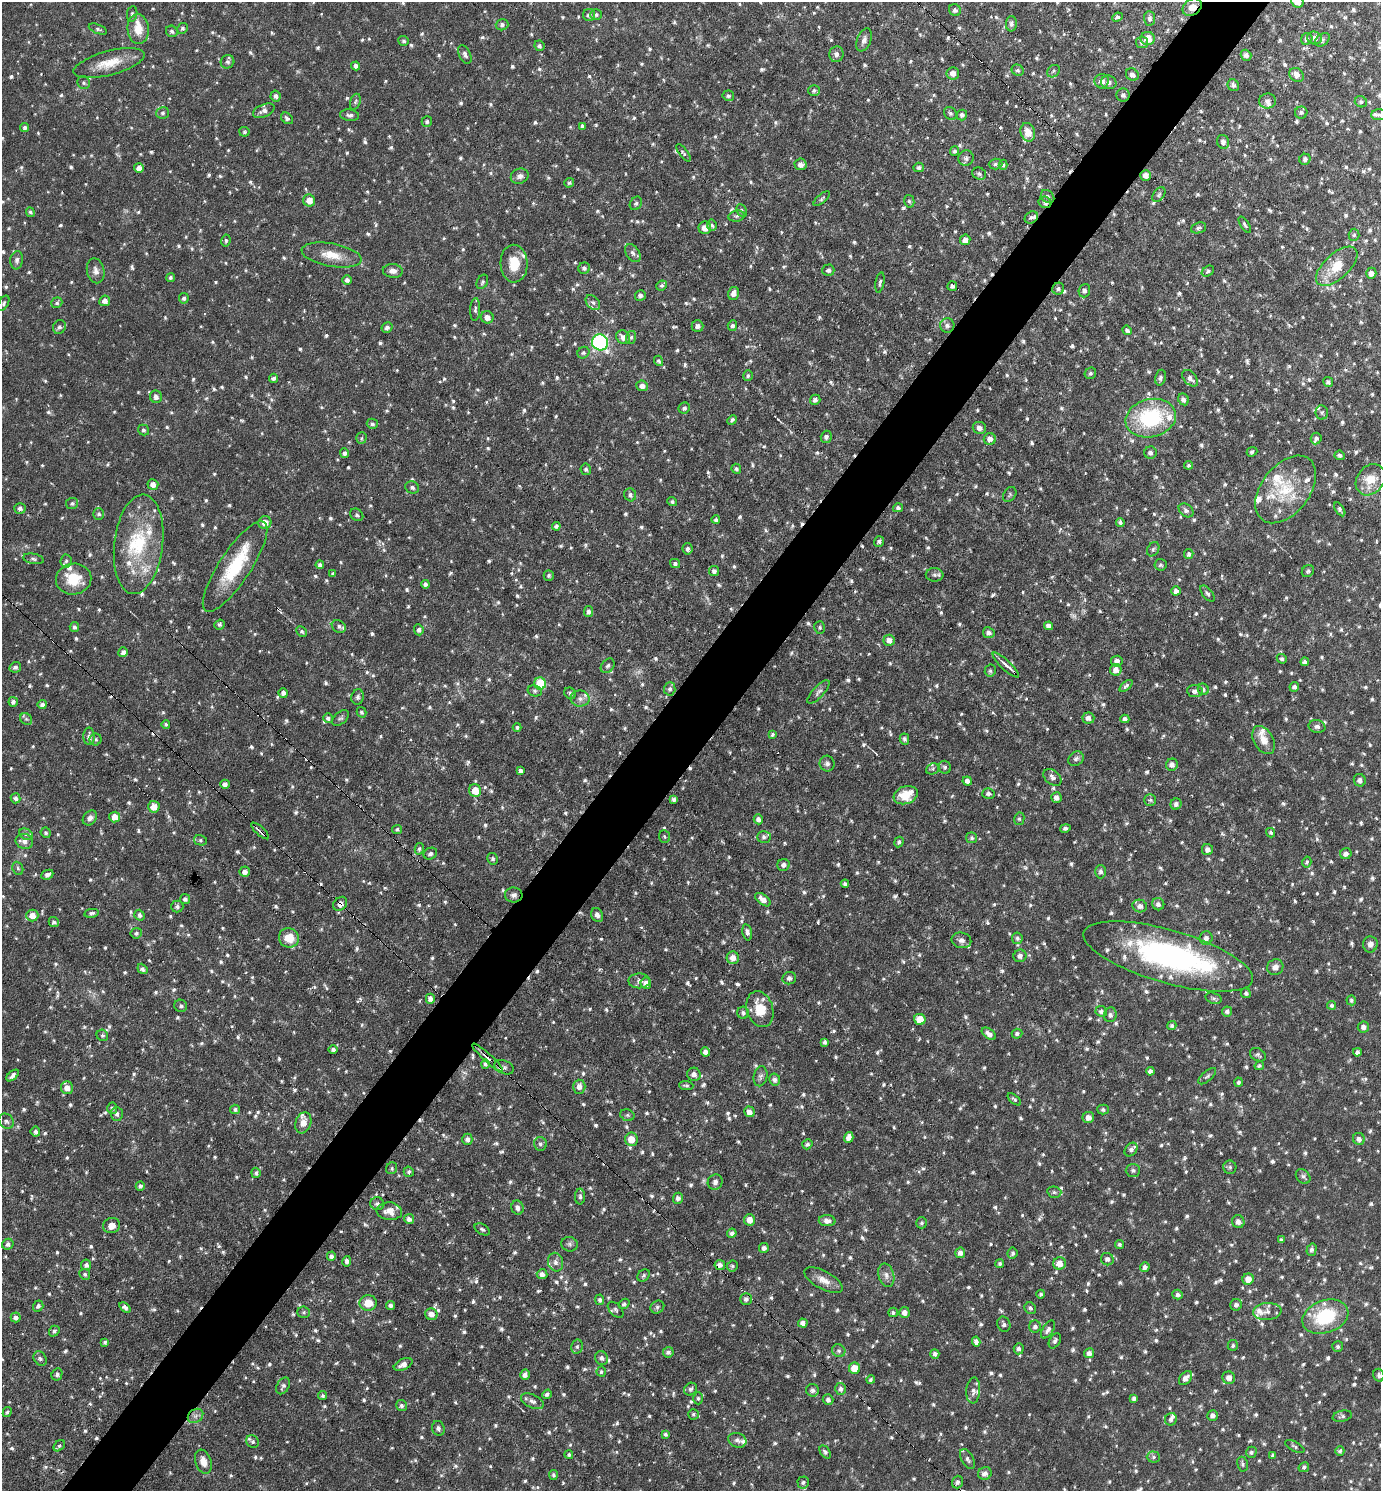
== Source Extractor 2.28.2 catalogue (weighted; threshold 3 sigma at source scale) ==
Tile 7 of 4 x 4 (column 3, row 2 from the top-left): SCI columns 2910-4288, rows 2979-4467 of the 5960 x 5956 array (HDU 1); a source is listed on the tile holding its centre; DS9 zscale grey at full resolution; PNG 1383 x 1493 px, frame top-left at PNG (2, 2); each listed source drawn as its Kron ellipse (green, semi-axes under 4 px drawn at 4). Shown black and unused: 5% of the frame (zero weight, under 3 of 6 exposures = <1% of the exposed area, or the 3 px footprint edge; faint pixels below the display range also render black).
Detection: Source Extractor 2.28.2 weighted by HDU 2 'WHT'; one run over the whole footprint, this tile lists its part. Background 0.0509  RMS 0.007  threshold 0.0288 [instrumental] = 3 sigma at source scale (4.09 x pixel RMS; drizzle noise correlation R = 1.36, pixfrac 0.8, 0.05/0.05 arcsec/px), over >= 5 px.
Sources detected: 1549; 1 too faint to see at this stretch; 1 inside a brighter object's white glare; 16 cosmic-ray / hot-pixel residue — neither listed nor drawn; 49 inside a brighter listed object's ellipse — not listed separately; of the other 1482, all 500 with FLUX_AUTO >= 1.24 (the completeness limit of this list) listed and drawn (982 fainter detections not listed), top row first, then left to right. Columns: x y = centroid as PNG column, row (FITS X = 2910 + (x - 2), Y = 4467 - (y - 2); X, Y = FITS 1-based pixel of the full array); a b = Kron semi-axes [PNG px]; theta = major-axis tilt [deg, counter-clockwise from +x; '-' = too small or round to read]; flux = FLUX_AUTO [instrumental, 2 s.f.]
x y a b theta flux
1297 2 6 5 - 4.4
1192 7 10 7 34 7
955 10 6 5 - 1.8
132 14 8 5 80 1.4
596 14 6 5 - 1.3
589 15 6 6 - 2.3
1117 17 5 4 - 1.5
1150 18 7 5 -86 1.9
1011 24 8 5 88 2
502 25 6 5 - 1.9
182 28 6 5 - 1.3
98 29 9 4 -22 1.5
138 29 15 10 -85 10
172 31 6 5 - 1.5
1148 38 7 6 - 11
1315 38 7 6 - 3
1307 39 6 5 - 2.3
864 40 12 7 68 3
1322 40 8 5 37 2
404 41 5 5 - 1.4
1142 42 6 5 - 1.8
539 46 5 5 - 1.6
836 54 8 7 - 2.8
465 55 10 5 -65 2
1246 55 6 5 - 1.8
227 62 7 6 - 1.9
109 63 37 12 15 15
356 66 4 4 - 2.1
1018 70 6 5 - 1.4
1054 71 7 5 40 1.5
953 73 6 6 - 4.4
1132 75 7 6 - 2.8
1296 75 7 6 - 3.8
1102 81 7 7 - 4.4
1109 82 8 6 -14 2.3
84 83 7 6 - 1.7
1233 85 6 5 - 2.1
814 90 6 5 - 1.4
1123 95 6 6 - 2.1
276 96 5 5 - 2.2
728 96 6 5 - 1.4
1268 101 8 7 - 2.2
355 102 8 5 71 1.3
1361 102 6 5 - 1.5
264 111 11 6 23 2.9
163 113 6 5 - 1.5
950 113 7 6 - 1.8
1301 113 6 6 - 1.5
350 115 9 5 -7 2
962 115 5 5 - 2
1379 115 8 5 1 1.7
287 118 7 5 -40 1.7
427 122 5 5 - 1.4
583 126 4 3 - 1.5
25 127 4 4 - 1.7
244 132 5 4 - 1.3
1028 132 9 7 -74 7.1
1223 142 7 6 - 2.1
955 151 5 4 - 1.5
684 153 10 4 -53 1.3
966 158 8 7 - 2.1
1305 159 5 5 - 1.6
800 164 6 6 - 3.7
995 164 7 5 1 1.6
1003 165 5 4 - 1.3
919 167 5 4 - 1.7
139 168 5 5 - 3.5
979 174 7 6 - 1.7
1146 175 5 5 - 4
520 176 9 7 23 2.9
569 183 5 4 - 1.3
1159 195 8 5 51 1.4
1048 196 7 5 -44 1.9
822 199 10 4 41 1.3
309 200 6 6 - 6.5
909 201 6 5 - 1.4
1045 202 6 5 - 1.8
636 203 7 5 55 1.5
742 211 7 5 -62 1.6
30 212 5 4 - 1.3
737 216 8 5 9 1.5
1031 217 7 5 36 1.5
712 225 5 5 - 1.3
1245 225 9 4 -56 1.5
705 228 6 6 - 5.3
1198 228 8 5 20 1.7
1354 235 6 5 - 1.3
226 240 6 4 79 1.3
965 240 5 5 - 4.4
633 253 10 6 -55 2.5
332 255 30 11 -10 13
17 260 9 6 82 2.3
514 264 19 13 -87 13
1337 266 26 12 42 16
584 268 6 5 - 1.8
828 270 6 6 - 1.8
96 271 12 8 -78 3.8
393 271 10 7 -5 3.6
1208 271 6 5 - 1.4
1371 273 5 5 - 2.9
171 278 4 4 - 1.3
347 280 5 5 - 2.5
482 282 7 5 62 1.3
880 282 10 4 80 1.4
661 285 5 4 - 1.7
952 286 5 5 - 1.6
1058 289 6 6 - 1.9
1084 291 7 5 70 2.3
733 293 6 5 - 3.5
640 295 5 5 - 2
184 298 5 5 - 1.4
105 301 5 5 - 3.4
593 302 8 6 -47 1.9
4 303 8 5 60 1.4
57 303 6 5 - 1.5
475 309 11 5 87 1.8
487 317 6 6 - 4.1
947 325 7 7 - 2.6
697 326 6 5 - 2.6
732 326 5 5 - 1.8
59 327 7 6 - 1.9
387 327 6 5 - 2
1127 330 5 4 - 1.5
623 337 7 6 - 4.2
631 337 6 5 - 1.4
600 342 8 8 - 130
583 353 6 5 - 1.3
659 361 5 4 - 1.6
1090 373 6 5 - 1.6
748 376 5 5 - 1.4
273 378 5 4 - 2
1160 378 8 5 78 1.7
1190 378 9 6 -49 3.2
1328 382 5 5 - 1.9
642 386 6 5 - 3.8
156 397 6 6 - 2.5
1183 399 6 5 - 2.3
815 400 5 5 - 2
684 408 6 5 - 1.7
1322 412 7 6 - 1.4
1151 418 25 19 14 57
732 420 5 4 - 1.4
372 424 5 5 - 1.7
979 428 7 6 - 2.9
144 430 5 5 - 1.4
826 437 6 5 - 2.2
361 438 5 5 - 1.3
1316 438 6 5 - 1.8
990 439 6 6 - 3.7
1252 452 5 4 - 1.5
344 453 5 4 - 2
1150 453 6 6 - 2
1340 455 5 5 - 1.9
1189 465 4 4 - 1.3
586 469 6 5 - 1.5
736 469 5 4 - 1.5
1370 480 17 13 52 13
153 484 5 5 - 4.4
412 487 7 6 - 1.7
1286 489 38 24 52 30
1010 494 8 6 55 1.3
630 495 6 6 - 2.1
672 502 5 4 - 1.5
72 503 6 5 - 1.5
20 508 5 5 - 2.4
898 508 5 4 - 1.6
1340 509 8 4 -57 2
1186 510 8 6 -39 2
99 514 6 5 - 1.7
357 515 7 5 -39 1.4
716 520 4 4 - 1.3
1120 522 4 4 - 1.5
265 523 6 6 - 6.9
556 526 4 4 - 1.8
879 542 5 5 - 1.6
139 544 50 24 83 45
687 549 6 5 - 2.1
1153 549 7 5 58 1.5
1189 554 5 4 - 1.9
33 559 10 5 -11 1.8
66 561 6 5 - 1.5
675 564 5 4 - 1.9
320 565 4 4 - 1.9
1160 565 6 6 - 1.4
235 566 53 16 56 38
714 571 5 5 - 2.1
1308 571 6 5 - 1.3
333 574 4 3 - 1.3
549 575 5 5 - 1.4
935 575 9 6 -2 2
74 579 18 15 10 18
425 584 4 4 - 1.7
1176 591 4 4 - 2.8
1207 593 9 5 -50 1.6
589 611 5 4 - 2
220 625 5 5 - 1.3
339 626 7 6 - 2.2
1049 626 4 4 - 3.3
74 627 5 4 - 1.7
820 627 6 5 - 1.3
419 630 5 5 - 2.1
302 631 6 5 - 1.5
989 633 6 5 - 2.6
889 640 5 5 - 3.6
123 652 5 5 - 2.6
1282 659 5 4 - 1.3
1117 661 6 5 - 2.8
1305 662 4 4 - 2
1006 665 17 5 -43 3.7
608 666 8 6 49 1.6
15 667 6 5 - 2.1
1116 670 6 5 - 4.9
990 671 6 5 - 1.4
540 684 6 6 - 29
1126 686 8 4 41 1.5
1294 687 5 4 - 2
670 689 6 6 - 1.9
1203 689 6 5 - 1.4
535 691 7 5 -14 1.5
1195 691 8 6 -5 2
818 692 15 5 47 2.5
283 693 5 4 - 2.5
570 693 6 5 - 1.5
358 697 8 6 76 1.6
580 699 9 8 - 3.3
13 702 5 4 - 2.1
42 705 4 4 - 2.3
361 712 5 4 - 1.5
328 718 5 5 - 1.8
341 718 10 5 41 1.5
1088 718 6 5 - 3.2
26 719 6 5 - 1.4
1125 719 4 4 - 2.5
166 724 4 4 - 1.3
517 727 4 4 - 1.4
1317 727 8 6 -11 2.1
772 734 4 4 - 1.3
89 736 9 5 -90 2.5
96 739 6 6 - 1.3
904 739 5 4 - 1.7
1264 740 15 9 -60 7.4
1076 759 8 6 34 2
827 764 8 7 - 2.1
1172 765 6 6 - 2.9
945 767 6 6 - 1.4
933 769 7 5 22 1.3
520 771 4 4 - 1.9
1052 777 10 7 -40 2.6
1360 780 6 6 - 2.4
967 781 4 4 - 3
225 784 5 4 - 2.3
475 790 6 6 - 9.4
988 794 6 5 - 1.9
906 795 12 8 20 12
15 798 5 5 - 2.1
1056 798 5 5 - 2.9
674 799 4 4 - 1.6
1150 800 6 6 - 1.3
1176 804 6 5 - 2.6
154 807 6 6 - 7.1
115 817 5 5 - 7.9
90 818 8 6 49 3
758 819 5 4 - 2.5
1019 819 6 5 - 1.3
1065 828 5 4 - 1.5
397 829 5 4 - 1.3
260 831 11 3 -42 8.9
46 833 5 5 - 1.3
1271 833 5 4 - 1.2
26 834 7 5 -28 1.5
664 837 6 5 - 1.3
764 837 7 6 - 1.8
972 838 5 5 - 1.3
200 840 6 5 - 1.3
24 841 9 7 -14 3.4
899 842 5 4 - 1.6
419 849 5 4 - 1.3
1207 850 6 5 - 2.9
430 854 7 5 26 1.8
1346 854 6 5 - 2.9
493 859 6 5 - 1.5
1307 862 5 4 - 1.3
783 865 6 5 - 2.6
18 868 7 5 -68 1.3
245 872 5 5 - 3.4
1101 872 7 5 90 2.1
47 875 6 4 24 2.9
845 884 4 3 - 1.5
514 895 9 7 -8 2.9
185 899 5 5 - 1.8
763 900 9 5 -37 4.2
340 904 8 6 44 3.6
1158 904 6 6 - 2.5
1140 906 7 6 - 2.8
177 907 6 6 - 1.8
91 913 7 4 11 1.7
32 915 6 6 - 7
139 915 5 5 - 1.9
597 915 7 5 -64 2.4
54 922 5 5 - 1.6
747 932 8 4 -78 2.1
136 933 5 5 - 1.6
289 938 10 9 - 11
1017 938 6 5 - 1.7
1206 938 7 6 - 3.2
961 940 10 7 -12 2.9
1370 944 8 7 - 2.9
1020 956 6 6 - 2.6
1168 956 88 26 -16 160
733 958 6 6 - 5.6
1275 967 8 7 - 3.9
142 969 5 4 - 2
789 978 7 6 - 2.2
639 981 11 7 0 2.5
646 983 6 5 - 3.2
1246 993 5 4 - 1.6
1213 998 8 5 -17 1.5
430 999 5 4 - 3.3
1351 1000 5 5 - 1.5
1332 1005 4 4 - 1.3
181 1006 6 6 - 1.6
760 1009 18 13 -72 16
1101 1011 6 5 - 1.9
1227 1011 5 5 - 2.2
743 1013 6 6 - 2
1110 1015 7 6 - 2.2
920 1019 5 5 - 11
1172 1026 4 4 - 1.6
1363 1027 5 5 - 2.5
989 1034 8 4 -36 3.3
1017 1034 5 5 - 1.7
102 1035 6 5 - 1.3
825 1042 4 4 - 1.8
333 1050 4 4 - 1.7
705 1052 4 4 - 2.9
1357 1052 4 4 - 1.9
1258 1055 8 6 -29 1.6
487 1057 20 3 -42 3.4
485 1064 4 4 - 1.5
1259 1066 5 4 - 1.3
504 1067 10 6 -21 2.1
1150 1071 4 4 - 2.4
694 1074 7 6 - 2.6
13 1075 7 4 40 2.8
761 1076 10 7 79 2.1
1207 1076 11 5 41 1.5
775 1080 6 5 - 2.4
1239 1082 4 4 - 1.4
686 1085 7 4 -4 1.3
579 1087 7 6 - 4.1
67 1088 6 6 - 5.8
1014 1099 8 4 -41 1.3
112 1108 6 5 - 1.7
235 1109 5 5 - 1.7
1103 1109 5 5 - 1.5
749 1112 5 5 - 3.5
117 1114 7 6 - 2
627 1115 7 5 -16 1.4
1088 1118 6 5 - 3.9
6 1121 8 7 - 2
303 1123 11 7 71 5.2
35 1132 5 5 - 2.1
849 1137 5 4 - 3.4
467 1139 6 5 - 2.4
631 1139 6 6 - 9.4
1359 1139 6 6 - 2.5
540 1144 7 6 - 1.7
807 1144 5 4 - 1.6
1131 1150 7 5 51 2
1230 1167 6 6 - 1.4
392 1168 6 5 - 1.3
1133 1170 7 6 - 1.7
409 1172 5 5 - 1.3
256 1173 5 4 - 1.5
1303 1176 8 6 -46 1.8
715 1182 8 7 - 2.5
140 1186 4 4 - 1.9
1054 1192 7 5 -14 1.4
580 1197 8 5 -90 1.7
678 1198 5 5 - 2.5
377 1204 7 6 - 2
517 1208 7 6 - 2.7
389 1211 13 8 -6 6.8
409 1219 5 5 - 3.1
749 1220 5 5 - 6.4
827 1221 8 5 -5 3.6
1238 1222 6 6 - 3.2
922 1223 5 5 - 1.3
111 1226 8 7 - 5
482 1229 8 5 -31 1.4
732 1233 4 4 - 2.3
1281 1240 4 4 - 1.5
8 1244 6 5 - 2.1
570 1244 8 7 - 1.8
1119 1245 4 4 - 1.4
764 1248 5 5 - 2.2
1312 1250 6 5 - 2.1
960 1253 5 5 - 2.7
1013 1253 6 5 - 1.6
331 1256 4 4 - 2.2
1107 1259 6 6 - 2.3
347 1261 5 4 - 2.3
555 1262 9 7 -76 2.9
1059 1263 6 6 - 6.6
1000 1264 4 4 - 1.3
86 1265 5 5 - 2.3
720 1265 5 5 - 2.4
732 1266 5 5 - 1.3
1145 1267 5 4 - 2.8
85 1274 5 5 - 1.4
542 1274 5 5 - 3
644 1275 7 5 46 1.4
886 1275 12 7 -74 3.5
1248 1279 6 5 - 6.1
823 1280 21 9 -29 6.3
1041 1294 4 4 - 1.3
1178 1295 5 5 - 1.8
746 1299 5 5 - 2.3
600 1300 5 4 - 1.7
368 1303 8 8 - 12
624 1304 6 4 41 1.4
390 1305 4 4 - 2
1236 1305 6 5 - 2.2
38 1306 6 5 - 2.3
657 1307 7 6 - 1.6
125 1308 6 4 -36 2.3
1030 1308 6 5 - 1.3
616 1310 9 5 -46 1.6
1267 1311 14 8 5 4.8
304 1312 6 5 - 1.4
893 1312 5 4 - 1.3
904 1312 5 5 - 3.8
431 1314 6 6 - 4.5
16 1317 5 5 - 2.4
1325 1317 24 16 20 39
803 1323 5 4 - 2.9
1004 1324 8 6 -68 2
1035 1327 6 6 - 2.2
1048 1330 10 5 57 2.7
54 1331 6 4 50 1.6
976 1341 5 4 - 2.9
1055 1341 8 5 61 1.9
105 1342 4 4 - 1.3
1233 1345 5 5 - 1.3
1338 1346 5 5 - 1.5
577 1347 7 5 77 1.6
1019 1349 5 5 - 1.9
839 1351 7 6 - 1.6
668 1352 5 5 - 2
1089 1353 5 5 - 2.8
935 1354 5 4 - 2.2
40 1358 8 6 -56 1.8
601 1358 7 6 - 2.4
403 1364 10 5 25 4
854 1368 6 5 - 11
601 1372 5 4 - 1.3
57 1374 6 5 - 1.6
525 1375 5 4 - 2.8
1379 1375 6 5 - 1.6
1186 1378 8 5 49 3.6
1229 1378 6 6 - 3.9
871 1380 4 4 - 1.2
283 1386 9 6 59 1.9
690 1389 7 6 - 1.6
841 1389 6 5 - 2.2
812 1390 6 6 - 2.2
973 1390 13 7 85 3.1
547 1394 5 4 - 1.9
322 1396 4 4 - 1.4
698 1398 6 4 -89 1.3
1134 1398 4 4 - 1.7
828 1400 5 5 - 2.1
532 1401 12 6 -24 2.8
401 1405 5 5 - 1.6
7 1412 5 4 - 1.3
693 1414 5 5 - 1.3
1213 1415 5 5 - 2.9
195 1416 8 6 36 2.5
1342 1416 10 5 12 1.6
1171 1419 6 5 - 1.7
438 1428 7 6 - 2.1
665 1434 3 3 - 1.3
737 1440 9 7 -17 2.7
253 1442 7 5 -45 1.7
59 1446 6 4 45 1.5
1295 1446 10 4 -27 1.4
1340 1451 5 4 - 1.5
825 1452 7 4 -54 1.5
1251 1452 5 5 - 1.6
569 1455 4 4 - 1.3
1273 1455 4 3 - 1.2
1153 1457 6 5 - 1.4
967 1459 11 5 -61 2.3
203 1462 12 8 -71 6.7
1242 1464 7 5 -79 1.5
1304 1467 5 4 - 1.4
985 1473 7 6 - 3
553 1475 5 4 - 1.4
803 1482 6 6 - 1.7
957 1482 6 5 - 1.9
Overlapping masked pixels (flux is a lower limit): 9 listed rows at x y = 1192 7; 1045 202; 674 799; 260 831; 514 895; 340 904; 487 1057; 485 1064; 720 1265
Isophote crosses this tile's border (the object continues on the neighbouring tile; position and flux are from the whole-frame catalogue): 3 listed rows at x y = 1297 2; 1379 115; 1379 1375